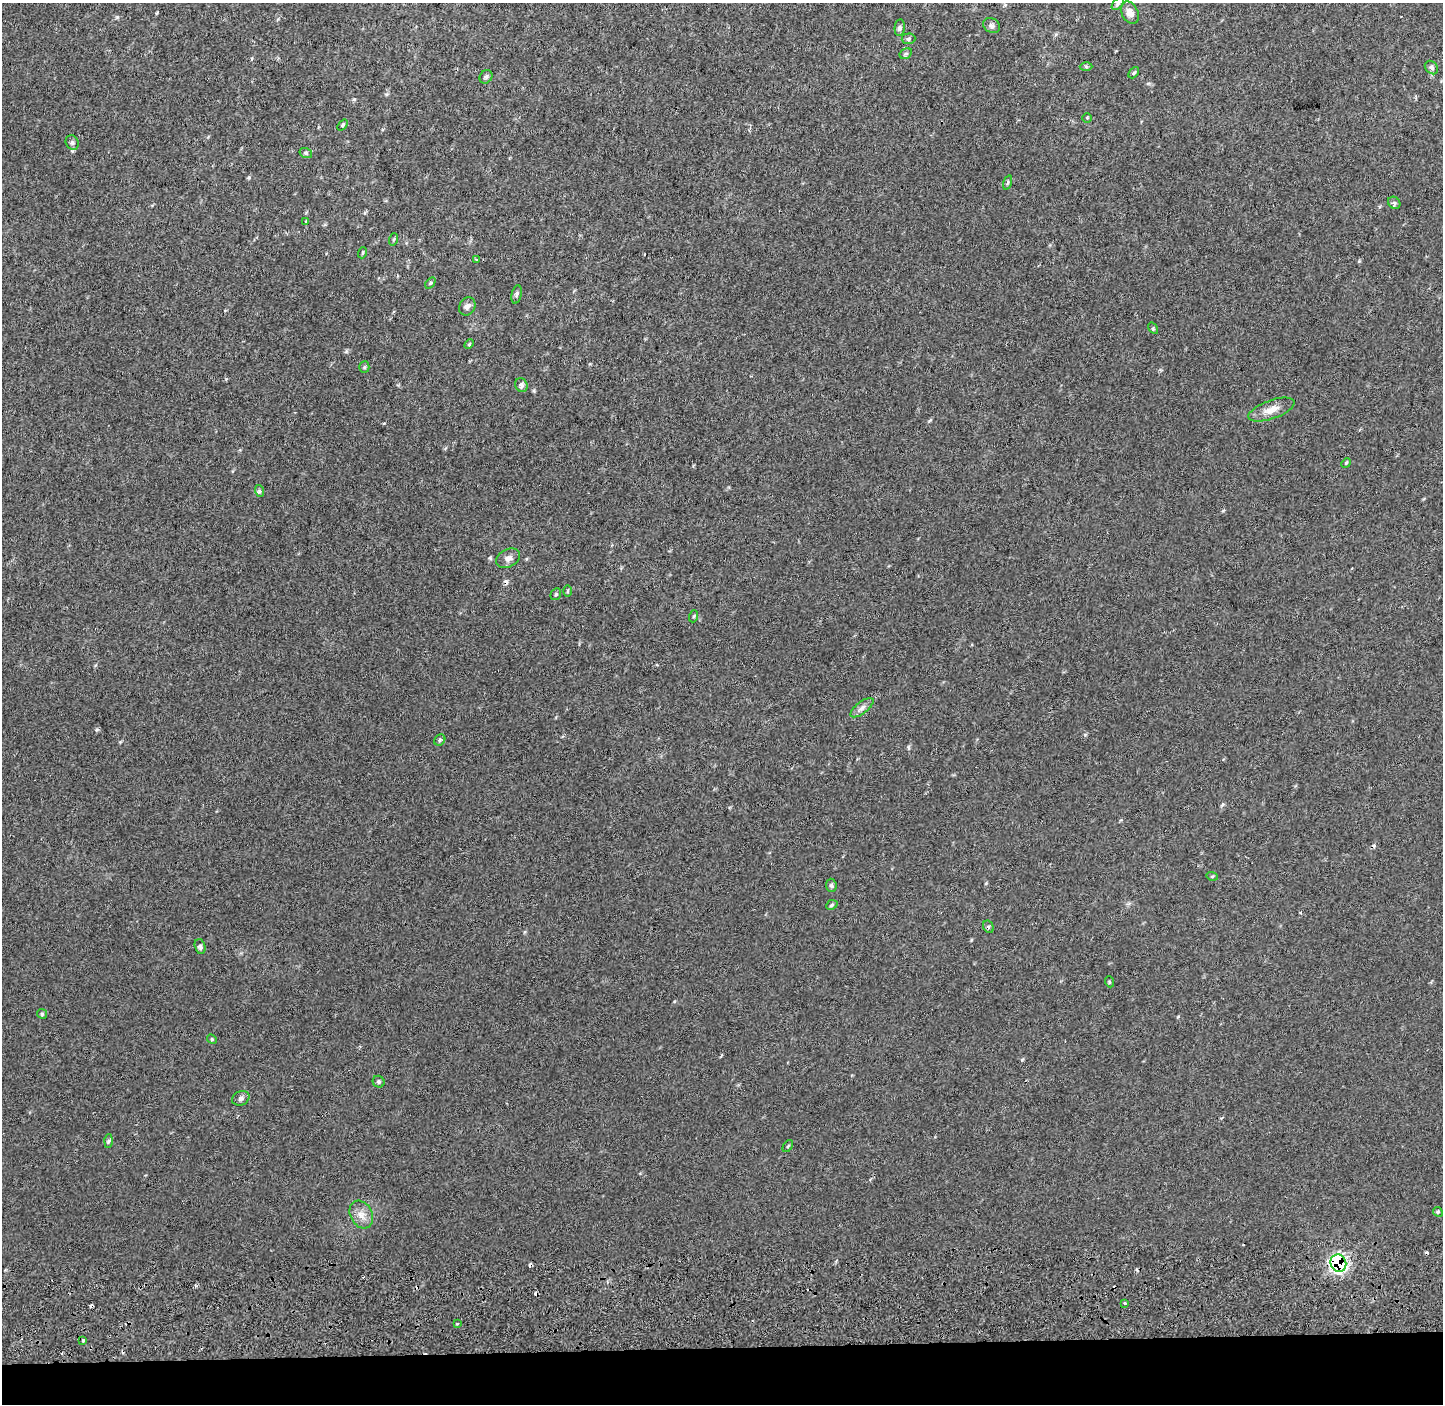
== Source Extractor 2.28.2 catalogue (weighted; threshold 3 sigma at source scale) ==
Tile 8 of 3 x 3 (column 2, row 3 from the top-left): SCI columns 1484-2924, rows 283-1684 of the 4398 x 4771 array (HDU 1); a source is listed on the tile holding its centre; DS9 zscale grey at full resolution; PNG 1445 x 1406 px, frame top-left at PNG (2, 3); each listed source drawn as its Kron ellipse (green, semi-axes under 4 px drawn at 4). Shown black and unused: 4% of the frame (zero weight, under 2 of 3 exposures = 6% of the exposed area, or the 3 px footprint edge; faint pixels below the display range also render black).
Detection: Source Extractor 2.28.2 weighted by HDU 2 'WHT'; one run over the whole footprint, this tile lists its part. Background 0.009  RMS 0.0058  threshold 0.026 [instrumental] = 3 sigma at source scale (4.5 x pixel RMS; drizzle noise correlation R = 1.50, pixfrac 1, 0.0396/0.0396 arcsec/px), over >= 5 px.
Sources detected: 64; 10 cosmic-ray / hot-pixel residue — neither listed nor drawn; the other 54 listed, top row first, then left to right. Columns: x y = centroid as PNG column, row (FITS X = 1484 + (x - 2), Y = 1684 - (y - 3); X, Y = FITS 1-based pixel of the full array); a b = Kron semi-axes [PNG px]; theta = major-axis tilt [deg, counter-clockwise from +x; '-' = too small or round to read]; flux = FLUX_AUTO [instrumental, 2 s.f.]
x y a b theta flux
1118 4 7 4 46 1.1
1130 13 11 8 -63 3.8
992 26 9 7 -33 1.8
900 28 8 5 85 1.6
908 39 7 5 2 0.97
906 54 7 5 30 0.97
1086 66 6 4 -1 0.89
1431 68 7 6 - 1.7
1134 73 6 4 49 0.92
486 77 7 6 - 1.3
1087 118 4 4 - 0.56
343 125 6 4 51 0.85
72 142 7 6 - 1.4
306 153 6 5 - 1.1
1008 182 7 3 71 0.78
1394 203 7 5 -45 1.2
306 221 3 2 - 0.63
394 239 6 4 71 0.75
362 253 5 3 - 0.59
476 259 4 2 - 0.49
430 283 6 3 54 0.69
517 294 9 5 78 1.5
467 306 9 7 59 2.3
1153 328 6 4 -56 0.79
469 344 5 3 - 0.55
364 367 5 5 - 0.9
521 385 7 6 - 1.9
1271 410 24 9 19 6.6
1346 463 5 4 - 0.56
260 491 6 4 -71 0.98
508 558 12 9 26 3.2
568 591 5 3 - 0.67
556 594 6 5 - 0.87
694 616 6 4 71 0.67
862 708 14 6 38 2.8
440 740 6 5 - 0.95
1212 876 6 4 -17 0.65
831 885 6 5 - 1.3
832 905 6 4 24 0.88
988 927 6 5 - 0.92
200 947 7 5 -73 1.5
1110 982 5 3 - 0.57
42 1014 5 4 - 0.8
212 1039 5 4 - 0.71
379 1082 6 5 - 1.1
241 1098 9 7 26 1.9
108 1141 6 4 87 0.98
788 1146 7 3 54 0.73
1438 1212 5 4 - 0.71
361 1215 14 11 -61 5
1338 1263 9 7 -63 110
1125 1303 3 3 - 1.6
458 1323 3 3 - 1.6
83 1340 3 3 - 1.8
Overlapping masked pixels (flux is a lower limit): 1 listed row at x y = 1338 1263
Unlisted compact peaks at least as high as the median listed source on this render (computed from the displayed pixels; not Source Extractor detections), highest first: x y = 249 177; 1022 1060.